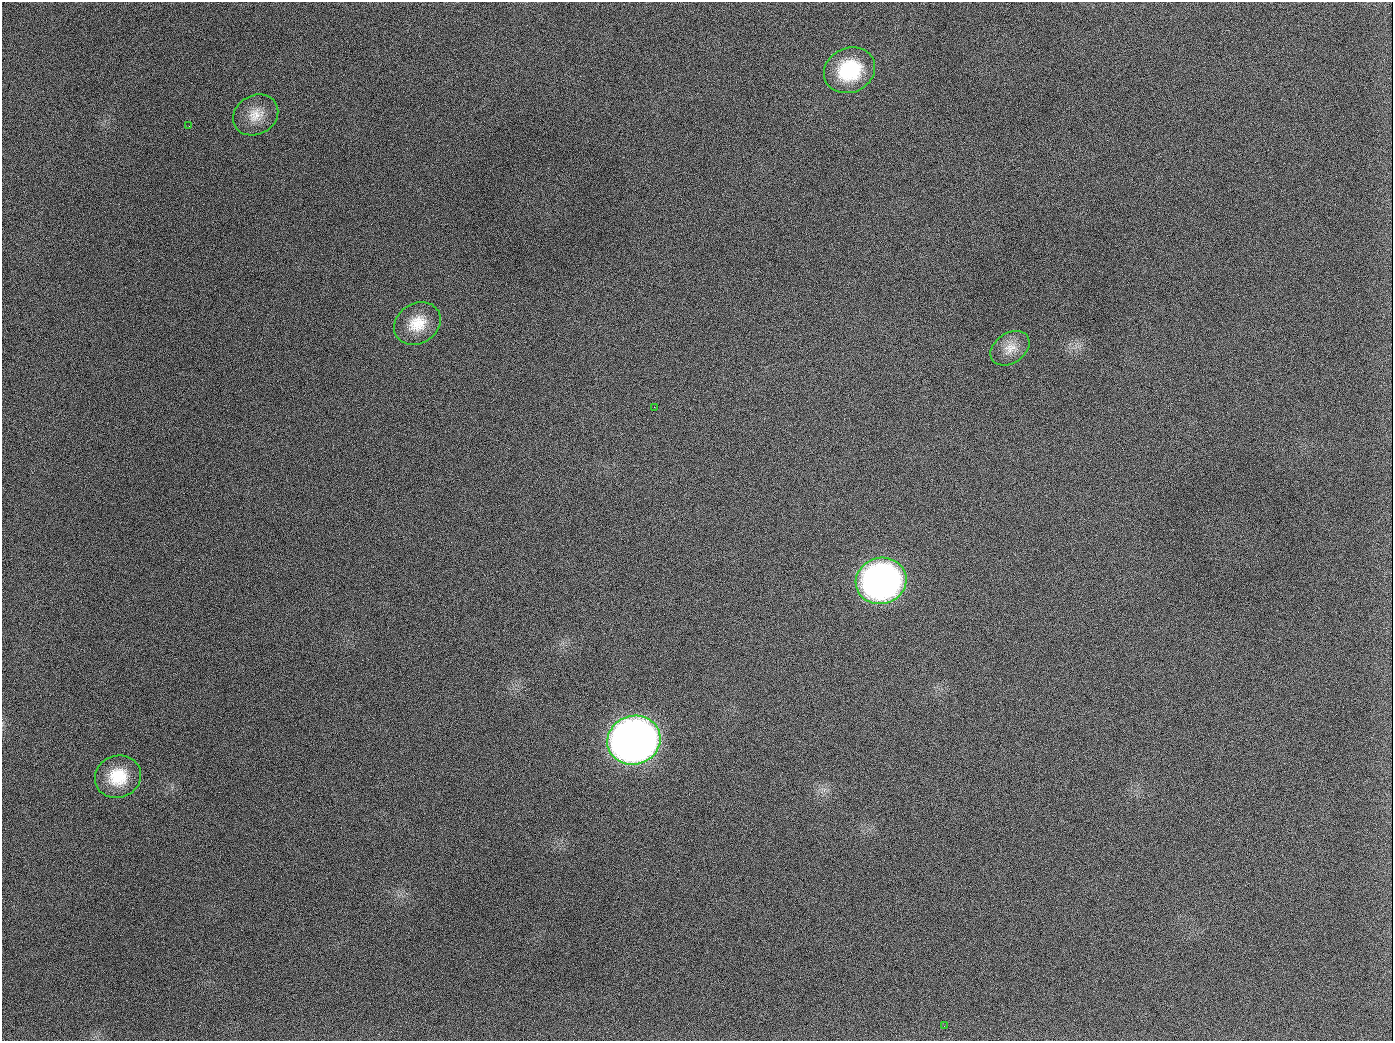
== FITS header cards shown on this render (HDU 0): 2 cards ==
NAXIS1  =                 1391
NAXIS2  =                 1039

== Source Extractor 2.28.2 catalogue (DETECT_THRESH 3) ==
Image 1391 x 1039 px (HDU 0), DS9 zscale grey, 1 PNG px = 1 image px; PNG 1395 x 1043 px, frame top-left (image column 1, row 1039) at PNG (2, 2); each listed source drawn as its Kron ellipse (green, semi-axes under 4 px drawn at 4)
Background 1550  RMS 71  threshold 212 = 3 sigma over >= 5 px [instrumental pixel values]
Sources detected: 10; all 10 listed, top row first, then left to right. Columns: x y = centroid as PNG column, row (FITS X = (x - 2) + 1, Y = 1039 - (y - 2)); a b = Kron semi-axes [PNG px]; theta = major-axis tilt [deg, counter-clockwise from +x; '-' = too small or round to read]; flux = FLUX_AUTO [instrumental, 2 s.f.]
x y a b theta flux
850 70 26 22 25 3.0e+05
256 115 23 19 29 9.3e+04
189 126 2 2 - 5.6e+03
417 324 24 20 31 1.3e+05
1010 348 21 15 34 7.0e+04
654 407 2 2 - 3.9e+03
881 581 25 23 15 2.3e+06
634 740 27 24 19 5.3e+06
118 777 23 21 22 1.7e+05
944 1026 3 2 - 4.2e+03